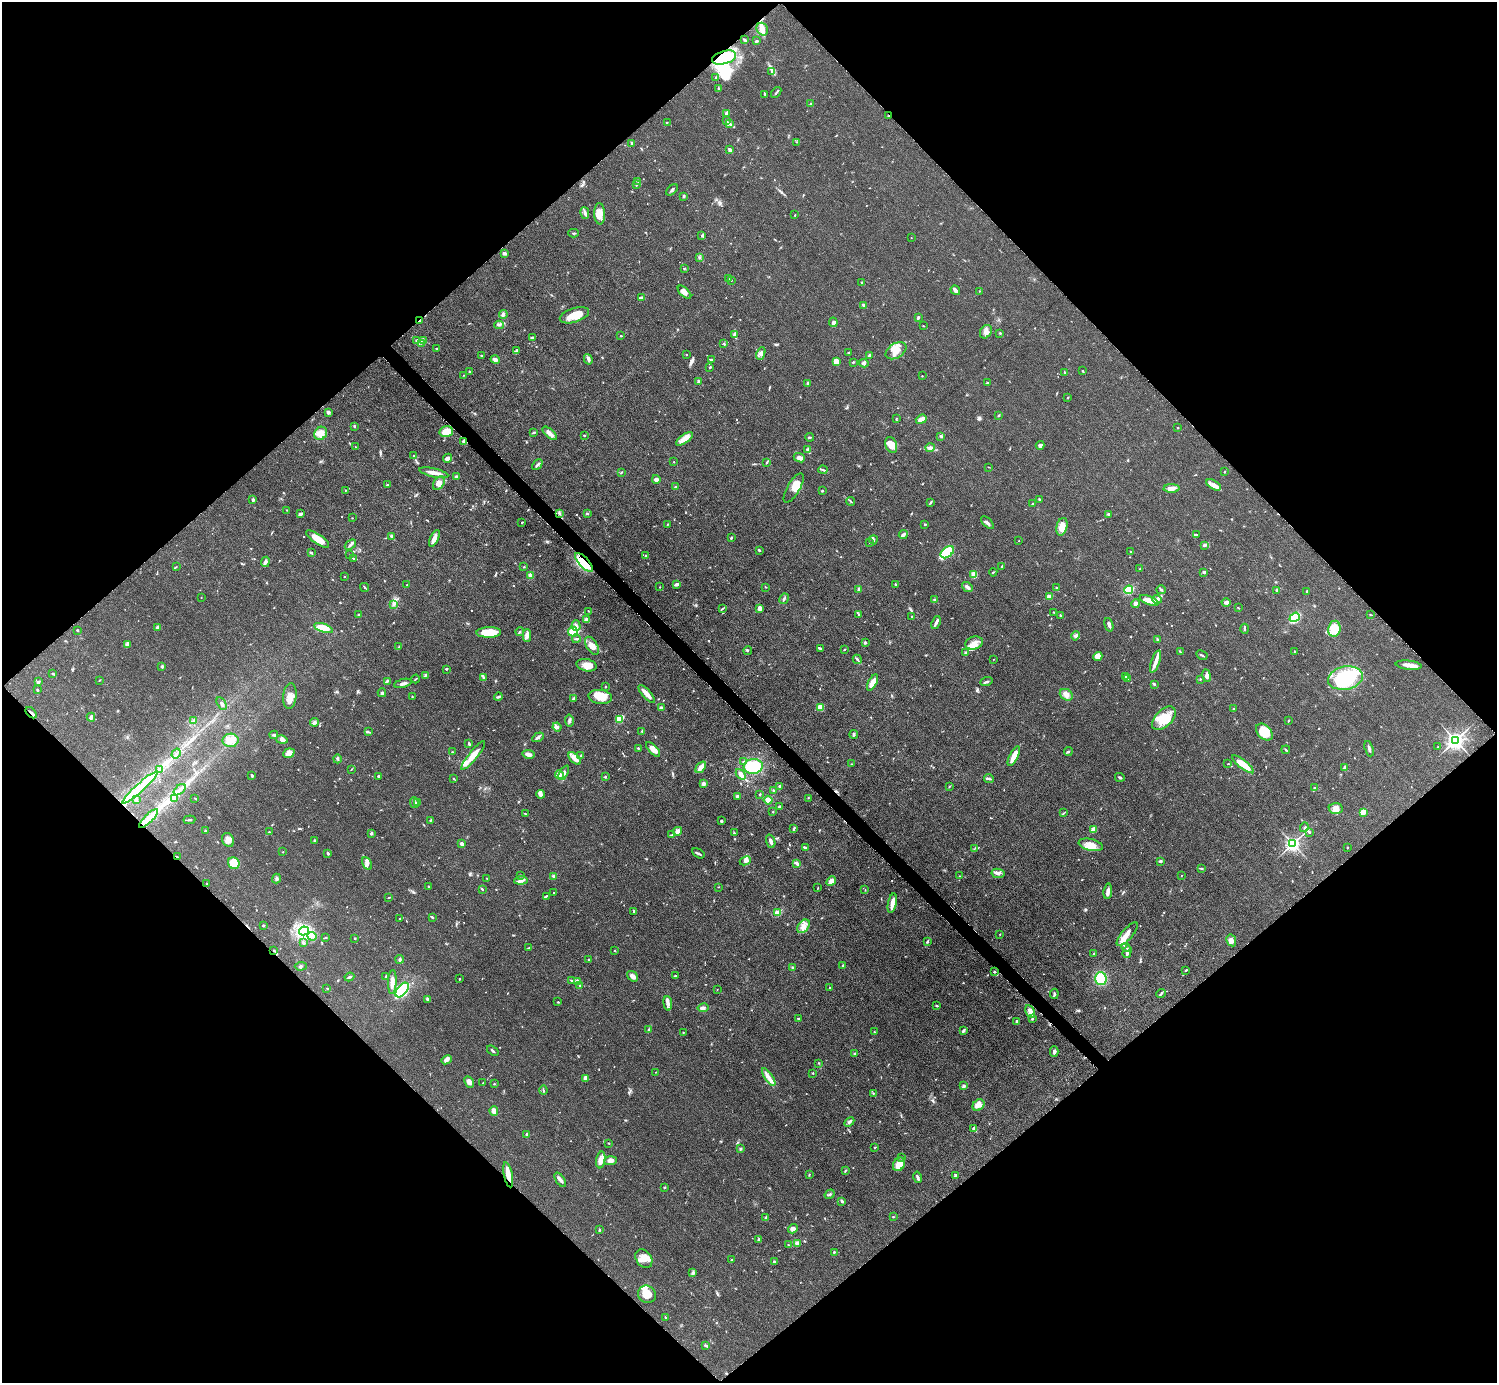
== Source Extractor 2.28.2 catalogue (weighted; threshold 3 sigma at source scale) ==
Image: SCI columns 7-5986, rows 306-5827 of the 5989 x 5988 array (HDU 1 of 3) = the unmasked area's bounding box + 8 px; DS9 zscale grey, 4 x 4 block average (1 PNG px = mean of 4 x 4 image px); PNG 1499 x 1385 px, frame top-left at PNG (2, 2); each listed source drawn as its Kron ellipse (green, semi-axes under 4 px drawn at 4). Shown black and unused: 51% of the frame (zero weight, under 3 of 5 exposures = <1% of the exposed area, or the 3 px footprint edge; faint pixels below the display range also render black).
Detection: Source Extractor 2.28.2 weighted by HDU 2 'WHT'. Background 0.0499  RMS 0.0053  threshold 0.0238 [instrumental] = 3 sigma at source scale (4.5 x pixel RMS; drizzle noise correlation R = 1.50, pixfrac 1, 0.05/0.05 arcsec/px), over >= 5 px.
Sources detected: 820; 1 too faint to see at this stretch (4 x 4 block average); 3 inside a brighter object's white glare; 5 cosmic-ray / hot-pixel residue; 1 long thin detection or spike segment (spike, bleed or trail) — neither listed nor drawn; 20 coinciding with a brighter row at this scale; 62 inside a brighter listed object's ellipse — not listed separately; of the other 728, all 500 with FLUX_AUTO >= 1.54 (the completeness limit of this list) listed and drawn (228 fainter detections not listed), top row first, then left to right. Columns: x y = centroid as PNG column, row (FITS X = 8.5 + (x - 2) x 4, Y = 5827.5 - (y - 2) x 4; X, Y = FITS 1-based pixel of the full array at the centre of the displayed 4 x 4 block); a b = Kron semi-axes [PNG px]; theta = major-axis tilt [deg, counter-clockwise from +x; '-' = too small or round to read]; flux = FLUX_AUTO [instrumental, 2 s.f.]
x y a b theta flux
762 29 6 5 - 19
745 40 3 2 - 7.1
756 41 3 2 - 4.3
724 58 12 6 16 160
772 72 2 2 - 1.9
716 78 2 2 - 1.7
718 89 3 2 - 4.8
776 92 6 2 51 4.4
765 94 2 2 - 1.6
811 104 3 2 - 2.9
727 113 2 2 - 47
889 116 2 2 - 2.2
727 121 2 2 - 2.6
667 122 2 2 - 1.7
730 124 4 2 - 6.4
797 142 2 2 - 2
631 143 2 2 - 5.3
730 150 3 2 - 11
638 181 3 2 - 2.9
637 185 4 2 - 2.3
672 190 7 2 43 5.1
684 196 2 2 - 6.1
585 213 6 3 -75 8.4
600 214 11 5 -86 29
795 215 3 2 - 1.9
574 233 5 2 - 3
702 236 3 2 - 4.1
911 238 2 2 - 2
504 253 3 2 - 9.6
700 257 3 2 - 3
684 268 2 2 - 1.7
728 279 3 2 - 4.2
731 280 2 2 - 2.2
861 282 2 2 - 3.3
955 290 5 2 - 15
979 291 2 2 - 1.9
684 292 8 3 -44 13
641 297 3 2 - 3.1
864 306 3 2 - 3.5
503 314 4 3 - 6.3
574 315 15 7 18 48
918 318 2 2 - 6.7
419 321 4 2 - 2.4
833 322 5 3 - 12
499 325 5 2 - 4.9
923 326 2 2 - 1.7
986 332 7 5 58 15
1000 333 2 2 - 3.3
735 335 3 3 - 15
621 336 2 2 - 2.5
532 338 4 2 - 5.5
417 340 3 2 - 6.2
424 340 2 2 - 1.6
421 343 2 2 - 2
724 344 3 2 - 3.2
437 349 3 2 - 3
516 350 3 3 - 5
896 351 11 7 33 41
848 352 3 2 - 2
761 353 6 2 66 7.7
686 355 2 2 - 1.7
869 355 3 2 - 11
482 356 3 2 - 2.3
588 359 5 3 - 8.2
711 359 3 2 - 3.8
495 360 5 3 - 12
836 362 4 3 - 30
853 362 2 2 - 3.2
863 363 5 3 - 6.1
710 367 3 2 - 2.9
1083 371 3 2 - 2.1
470 372 2 2 - 1.6
1065 373 4 2 - 2.6
464 375 2 2 - 1.8
922 376 2 2 - 1.7
698 381 3 2 - 4.6
808 383 2 2 - 25
987 383 2 2 - 2.2
1067 398 2 2 - 1.6
328 412 3 3 - 7.7
999 415 4 2 - 2.5
896 418 2 2 - 1.6
921 419 6 3 21 24
354 426 3 2 - 3.2
1178 428 2 2 - 2.7
446 432 7 5 15 47
321 433 7 6 - 37
533 433 3 2 - 3.2
550 433 9 4 -42 14
585 435 2 2 - 3.2
941 436 3 2 - 4.4
810 437 4 2 - 4.8
684 439 10 3 35 32
463 442 4 2 - 4.9
891 445 8 5 -67 42
1040 445 4 3 - 5.3
355 447 2 2 - 1.6
930 448 4 4 - 8
807 450 4 2 - 3.6
414 456 2 2 - 2.3
448 458 5 4 - 9.1
799 458 6 4 -22 13
674 462 2 2 - 1.9
767 463 2 2 - 1.8
537 465 6 2 45 6.7
989 467 3 2 - 1.7
823 470 4 2 - 3.8
621 472 3 2 - 2.1
1224 472 2 2 - 7.8
434 473 15 3 -12 27
456 477 3 3 - 5.1
656 479 4 3 - 13
439 483 7 5 57 16
387 485 3 2 - 2.6
1214 485 8 4 -31 14
675 487 3 2 - 3.3
794 488 16 6 60 45
1171 488 8 3 2 20
345 490 2 2 - 1.9
822 491 3 2 - 2.4
1040 499 2 2 - 2
253 500 2 2 - 8.4
851 501 4 2 - 2.7
930 503 3 2 - 2.3
1032 504 2 2 - 2.4
287 510 2 2 - 1.7
559 513 4 2 - 5.1
300 514 4 2 - 8.2
587 514 4 2 - 3.6
1108 514 3 2 - 3.4
352 518 2 2 - 1.5
522 522 2 2 - 2.9
987 523 8 3 -46 9.3
668 524 2 2 - 1.9
925 524 2 2 - 3.7
1062 527 9 5 76 37
1196 534 3 2 - 2.7
903 535 5 2 - 11
392 537 3 2 - 5
434 538 9 3 64 20
731 538 2 2 - 5
318 539 13 5 -35 44
873 540 4 2 - 3.6
1019 541 2 2 - 2.2
869 542 2 2 - 2.2
350 545 6 3 41 7.8
1204 545 3 2 - 5.8
759 550 3 2 - 3.8
1130 551 2 2 - 2.1
947 552 7 5 40 140
311 553 3 2 - 4.6
350 555 2 2 - 4
646 556 2 2 - 2.2
354 558 3 2 - 3.1
265 562 5 3 - 8.5
584 563 12 5 -47 58
1002 566 2 2 - 3.3
176 567 2 2 - 2.1
524 567 2 2 - 2.7
1140 569 2 2 - 1.6
993 572 4 2 - 2.6
1204 572 4 3 - 4.4
974 574 4 3 - 21
530 575 2 2 - 26
344 577 2 2 - 1.6
677 584 4 2 - 9.7
895 584 3 2 - 3.3
407 585 2 2 - 1.6
365 587 5 2 - 2.7
660 587 2 2 - 1.8
765 587 2 2 - 1.8
967 587 6 2 -39 11
1056 588 2 2 - 2.9
858 590 3 2 - 4.9
1129 590 4 3 - 82
1161 590 4 2 - 4
1277 590 3 2 - 3.8
1307 591 2 2 - 2.3
1049 597 2 2 - 66
201 598 2 2 - 1.7
784 599 5 2 - 5.3
1157 599 5 4 - 9.7
934 600 2 2 - 6.1
1149 600 10 4 -22 25
1226 602 4 3 - 11
394 604 2 2 - 1.6
1136 604 4 4 - 8.3
760 608 3 3 - 19
1238 608 3 2 - 1.7
722 609 3 2 - 2.9
588 611 2 2 - 2.1
1053 612 2 2 - 1.9
358 615 2 2 - 12
859 615 3 2 - 2.9
1061 615 3 2 - 2.4
1370 615 2 2 - 2
912 617 2 2 - 3.9
1295 617 5 3 - 170
587 620 3 3 - 10
936 623 7 2 68 10
1109 625 7 3 -74 9.1
576 626 5 3 - 8.5
157 627 3 2 - 8.2
323 628 10 4 -19 70
1244 629 5 2 - 4.2
1334 629 8 6 80 55
77 630 3 2 - 3
573 631 5 5 - 51
489 632 12 5 1 79
520 632 4 2 - 3.9
527 635 6 4 -89 13
1076 636 5 3 - 7.6
576 639 4 2 - 4
1157 639 3 2 - 4.3
865 643 3 3 - 3.7
974 643 9 6 17 27
127 644 4 3 - 6.9
592 646 10 5 -58 24
399 647 2 2 - 2
821 648 3 2 - 3.1
844 649 3 2 - 2.1
748 651 4 2 - 2.7
1294 651 2 2 - 5.5
1180 652 3 2 - 2.1
966 653 3 2 - 6.2
1202 655 6 2 -28 4.9
1098 656 5 4 - 33
857 659 5 2 - 4.8
994 659 2 2 - 2
1155 662 12 3 71 20
587 665 10 6 -12 25
1409 665 13 4 -6 22
162 666 3 2 - 5.4
446 669 2 2 - 4.8
53 674 4 2 - 4.1
425 675 2 2 - 1.8
1126 676 4 3 - 7.7
1206 676 6 3 -82 9.4
484 677 3 2 - 3.5
1128 678 3 2 - 3.9
1345 678 17 11 11 260
415 679 4 2 - 2.3
1200 679 2 2 - 2.6
99 680 3 2 - 1.7
387 681 2 2 - 2.5
38 682 4 2 - 5.1
872 682 9 3 61 40
986 682 6 2 20 6.1
403 683 9 2 15 11
1154 684 3 2 - 7
605 687 2 2 - 2.3
37 690 2 2 - 5.2
382 693 4 4 - 8.6
646 694 11 3 -48 24
1066 695 7 5 -33 15
290 696 13 6 83 29
412 697 3 2 - 2
498 697 4 2 - 5.8
600 697 12 7 -6 52
573 698 4 2 - 4.9
222 703 7 3 -60 7
820 707 4 4 - 22
661 708 3 2 - 12
1234 709 2 2 - 3.7
31 713 7 2 -45 5.4
91 717 4 2 - 12
1164 718 14 8 45 55
619 719 2 2 - 160
569 720 6 2 -81 6.4
194 721 3 2 - 4.1
1288 721 3 2 - 3.3
315 722 4 4 - 7.5
557 727 4 3 - 10
642 731 4 2 - 2.8
368 732 3 2 - 3.8
1264 732 10 6 -45 72
854 734 4 3 - 4.7
274 735 4 2 - 5.3
538 737 6 2 32 6.9
231 740 8 6 11 37
282 740 6 3 -12 9.3
1455 740 3 3 - 1800
469 743 4 2 - 3.6
1438 747 2 2 - 1.6
638 748 3 2 - 3.1
653 749 9 4 -46 24
1369 749 8 2 -71 7.5
1286 750 4 2 - 2.8
1068 751 4 2 - 3.8
452 752 2 2 - 1.7
289 753 6 4 21 32
176 754 5 2 - 3.1
528 754 6 3 -10 15
473 755 18 3 51 43
581 755 3 2 - 1.7
1014 756 11 3 63 49
575 758 8 3 -47 13
337 759 4 2 - 4.3
744 762 2 2 - 4.3
851 764 2 2 - 1.7
1228 764 2 2 - 2
1243 764 13 3 -38 64
753 766 9 7 9 110
701 767 6 3 51 25
1345 768 3 2 - 11
160 769 4 2 - 5.7
351 769 3 2 - 1.8
564 773 8 3 61 9.1
741 774 6 3 -49 22
559 775 4 3 - 11
252 776 2 2 - 5.7
378 776 3 2 - 3.8
605 777 4 2 - 3.1
1120 777 5 2 - 4.7
453 778 2 2 - 3
989 778 5 2 - 5.1
703 784 3 3 - 7.7
780 786 2 2 - 5.1
950 786 3 2 - 1.9
140 788 23 3 42 60
1315 788 3 2 - 2
180 790 7 2 41 12
773 790 3 2 - 2.6
541 794 4 3 - 11
760 794 2 2 - 2.6
737 796 2 2 - 10
175 798 3 2 - 3.2
195 798 3 2 - 1.8
808 798 2 2 - 1.9
136 799 2 2 - 3.2
768 800 4 4 - 25
414 802 5 2 - 6.8
417 802 4 2 - 4.4
779 807 2 2 - 4
1336 808 7 5 -5 25
773 812 2 2 - 2.1
1363 812 4 3 - 35
1063 813 3 2 - 2.2
525 814 3 2 - 1.6
149 818 13 3 45 67
189 820 6 2 5 4.5
431 820 3 2 - 2.8
721 821 3 2 - 3.5
1304 827 5 2 - 4.6
794 829 3 2 - 4
1093 830 3 3 - 23
205 831 4 2 - 2.6
678 831 4 3 - 16
269 832 2 2 - 4.3
1309 832 2 2 - 4.9
371 833 3 2 - 4.3
734 833 2 2 - 2.7
672 835 3 3 - 3.8
228 840 7 5 -60 17
314 841 3 2 - 3.1
771 841 7 2 -71 13
462 844 2 2 - 12
1293 844 2 2 - 1200
1091 845 12 6 -13 33
1347 847 2 2 - 3.1
805 848 3 2 - 6.1
975 848 3 2 - 1.7
283 852 2 2 - 3.4
328 853 3 2 - 4.8
698 853 7 2 -32 4.8
177 857 4 2 - 2.9
745 861 6 4 26 11
1160 861 3 3 - 3.9
234 863 6 5 - 63
367 863 7 3 -62 11
797 863 2 2 - 2.1
1202 869 3 2 - 2.8
998 873 7 4 -11 11
521 875 2 2 - 2.8
1181 875 2 2 - 2.1
553 876 3 3 - 5.3
959 876 2 2 - 1.6
276 878 5 3 - 6.1
487 878 2 2 - 2.7
521 880 6 3 5 12
831 881 5 3 - 16
207 884 2 2 - 2
428 886 2 2 - 2.7
718 887 2 2 - 1.8
818 888 3 2 - 1.6
482 889 2 2 - 4.4
865 890 2 2 - 1.6
1108 891 8 2 84 13
554 892 2 2 - 1.7
546 896 3 2 - 2.5
389 898 3 2 - 2.5
892 903 10 2 79 32
634 911 3 2 - 5
777 913 4 3 - 25
432 917 4 2 - 3.3
400 919 3 2 - 3.1
263 925 3 2 - 2.7
803 926 7 5 51 20
304 931 5 4 - 190
1000 934 2 2 - 1.9
1127 934 15 5 49 24
312 936 5 3 - 9.4
326 938 3 2 - 2.4
355 938 2 2 - 8.5
1231 940 6 4 -62 14
927 942 2 2 - 7
304 943 3 2 - 5.7
1126 947 5 2 - 5.7
528 948 3 2 - 2.3
274 951 3 2 - 2.5
615 951 2 2 - 1.9
1127 952 6 3 73 10
1094 954 3 2 - 3.6
400 959 4 3 - 4.7
589 959 2 2 - 1.8
301 966 6 3 5 5.9
843 966 3 2 - 4.1
793 968 3 2 - 5.6
1186 970 3 2 - 3.2
994 972 2 2 - 3.9
386 976 3 2 - 1.5
633 976 6 4 -37 13
675 976 2 2 - 3.6
349 977 5 2 - 6.5
1101 978 6 5 - 84
460 979 2 2 - 2.1
572 981 3 2 - 1.8
577 981 3 3 - 5.1
392 982 12 3 87 23
579 985 3 2 - 2.4
327 988 2 2 - 1.6
830 988 2 2 - 3.3
717 989 2 2 - 1.9
402 990 8 5 52 160
1161 993 5 2 - 4.2
1054 994 5 2 - 6.1
428 999 3 3 - 5.7
558 1002 2 2 - 2.2
668 1003 7 3 -83 11
937 1006 2 2 - 3.9
703 1008 5 3 - 9.9
1030 1011 6 3 -60 19
798 1019 3 2 - 4.1
1032 1019 2 2 - 4.7
1017 1021 2 2 - 7.6
649 1029 3 2 - 2.8
963 1031 3 2 - 7.5
683 1032 2 2 - 2
875 1032 4 2 - 2.2
493 1051 6 2 -37 4.5
1054 1052 5 3 - 7.5
854 1054 3 2 - 3.3
446 1060 5 4 - 14
818 1063 2 2 - 2.6
656 1072 2 2 - 1.8
813 1073 2 2 - 2.5
769 1077 10 3 -56 17
585 1078 4 3 - 13
469 1082 6 4 -62 18
483 1083 2 2 - 1.6
494 1084 3 2 - 1.6
964 1086 4 3 - 5.2
543 1090 4 2 - 3.9
873 1093 3 2 - 2.4
978 1105 6 5 - 17
494 1111 5 3 - 21
849 1122 6 2 44 8.5
974 1129 3 3 - 12
527 1134 3 3 - 4.4
609 1143 2 2 - 2.1
875 1147 2 2 - 2.2
740 1149 2 2 - 4.6
901 1157 2 2 - 1.9
601 1160 8 4 81 27
610 1161 6 4 4 15
899 1164 7 5 58 46
845 1171 3 2 - 2.6
809 1174 2 2 - 2.5
508 1175 13 3 -78 45
955 1175 3 2 - 7
917 1177 6 2 -77 7.9
560 1180 8 3 -56 9.5
664 1187 3 2 - 3.1
830 1194 5 2 - 4.3
842 1201 4 3 - 4.1
766 1217 3 2 - 3
893 1217 2 2 - 1.9
793 1229 5 4 - 10
599 1230 4 2 - 3.2
758 1239 3 2 - 2.8
797 1244 3 3 - 12
788 1245 3 3 - 3.6
834 1252 2 2 - 2.6
644 1259 10 7 -55 30
731 1260 2 2 - 2.9
774 1262 3 2 - 7.9
693 1272 3 2 - 2.5
647 1294 9 8 - 50
665 1317 2 2 - 2.3
705 1345 4 2 - 6.6
Overlapping masked pixels (flux is a lower limit): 7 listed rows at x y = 724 58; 889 116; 419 321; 584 563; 31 713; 177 857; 508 1175
Diffuse or blended objects may show on this block-average render without a row.